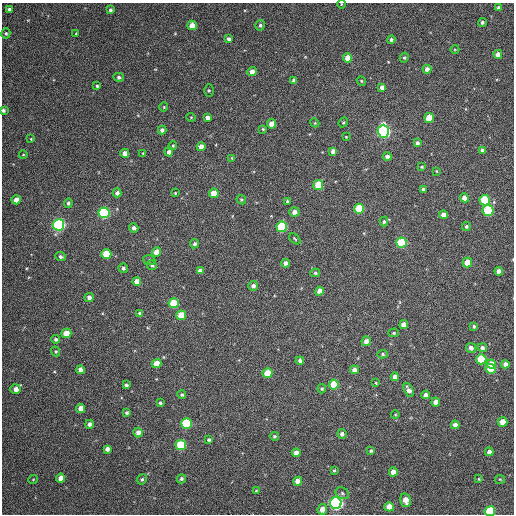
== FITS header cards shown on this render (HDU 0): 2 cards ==
NAXIS1  =                  512 / Axis length
NAXIS2  =                  512 / Axis length

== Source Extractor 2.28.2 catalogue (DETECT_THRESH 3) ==
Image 512 x 512 px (HDU 0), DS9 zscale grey, 1 PNG px = 1 image px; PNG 516 x 516 px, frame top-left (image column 1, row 512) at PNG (2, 3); each listed source drawn as its Kron ellipse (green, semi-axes under 4 px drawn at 4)
Background 79.6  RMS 8.9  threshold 26.6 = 3 sigma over >= 5 px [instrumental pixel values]
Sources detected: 153; all 153 listed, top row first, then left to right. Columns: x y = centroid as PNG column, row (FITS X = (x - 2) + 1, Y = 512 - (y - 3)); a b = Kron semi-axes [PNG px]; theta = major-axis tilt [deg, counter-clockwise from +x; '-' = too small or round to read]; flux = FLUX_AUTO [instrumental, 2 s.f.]
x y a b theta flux
341 4 4 3 - 440
498 8 4 3 - 1800
9 9 4 3 - 1600
110 10 4 3 - 1200
482 22 4 4 - 1200
192 25 5 4 - 5600
260 25 5 4 - 1100
6 33 5 4 - 850
76 34 4 3 - 530
229 39 4 4 - 1600
391 40 4 4 - 1100
455 49 4 3 - 480
498 54 4 4 - 4100
347 58 4 4 - 6800
404 58 5 4 - 990
427 69 4 4 - 2900
252 71 4 4 - 4500
119 77 5 4 - 1300
294 81 4 4 - 2100
361 81 5 4 - 720
97 86 4 3 - 890
382 87 4 4 - 2600
209 91 6 5 - 810
164 107 4 4 - 610
3 110 4 4 - 1200
191 117 4 4 - 590
207 118 4 4 - 2700
429 118 5 5 - 11000
315 123 5 4 - 550
343 123 5 4 - 690
271 124 4 4 - 4200
263 129 3 3 - 580
162 130 4 4 - 2000
383 131 6 5 - 150000
346 137 4 3 - 420
31 139 4 3 - 540
417 143 4 4 - 1700
173 146 4 3 - 730
201 147 4 4 - 4500
482 150 4 4 - 1600
333 151 4 4 - 3000
169 152 4 4 - 2200
125 153 4 4 - 3700
143 153 4 3 - 550
23 155 4 3 - 480
387 157 4 4 - 2400
232 158 4 4 - 700
422 167 4 3 - 780
436 171 4 3 - 490
318 185 5 5 - 16000
423 189 4 4 - 1500
117 193 4 4 - 2100
175 193 4 3 - 580
214 193 4 4 - 9400
464 198 4 4 - 3900
16 200 4 4 - 5100
241 200 5 4 - 870
485 200 5 5 - 30000
287 201 3 3 - 630
68 203 5 4 - 1300
359 209 5 5 - 24000
488 211 5 5 - 39000
294 212 5 4 - 2600
104 213 5 5 - 66000
443 215 4 4 - 3500
384 222 5 4 - 1000
58 225 6 5 - 110000
466 226 4 4 - 990
282 227 5 5 - 45000
134 228 5 4 - 2200
295 239 6 3 -45 730
401 243 5 5 - 36000
195 244 5 4 - 1400
156 252 4 4 - 5600
106 254 5 5 - 18000
60 257 5 4 - 1400
149 260 6 5 - 1000
286 263 4 4 - 2500
467 263 5 5 - 9700
152 265 5 4 - 1300
123 268 5 4 - 1400
200 271 4 4 - 3000
499 271 4 4 - 3200
315 273 5 4 - 850
137 281 4 4 - 4500
253 286 5 5 - 2000
319 291 4 4 - 4500
89 297 4 4 - 2300
174 303 5 5 - 19000
140 313 4 4 - 1500
181 315 5 5 - 13000
404 325 4 4 - 4600
474 326 3 3 - 960
66 333 5 5 - 8900
393 333 5 4 - 830
56 339 4 4 - 1400
366 341 5 4 - 4200
471 348 5 5 - 3000
482 348 4 4 - 1800
56 351 5 4 - 750
383 354 5 4 - 930
481 359 5 5 - 26000
300 361 4 4 - 1700
157 364 5 4 - 9300
491 364 5 4 - 8800
505 364 4 4 - 3000
491 369 5 5 - 22000
80 370 4 4 - 2800
354 370 4 4 - 3400
267 373 5 5 - 13000
395 377 4 4 - 3300
376 383 4 4 - 590
334 384 5 5 - 20000
126 385 4 3 - 1100
16 389 5 5 - 3700
322 389 5 4 - 780
409 390 7 4 -64 3500
182 395 4 4 - 990
425 395 4 4 - 2500
436 402 4 4 - 5100
160 403 4 3 - 1100
81 408 4 4 - 5400
127 413 4 3 - 1100
395 415 4 3 - 490
502 422 5 4 - 9400
89 424 4 4 - 2100
186 424 5 5 - 40000
455 425 4 4 - 3800
138 433 5 4 - 3200
342 434 5 5 - 1900
274 436 4 4 - 910
209 440 4 4 - 1100
181 445 5 5 - 30000
107 449 4 4 - 2300
371 451 3 3 - 740
489 452 4 4 - 2400
296 453 4 4 - 3700
334 470 4 3 - 690
393 472 4 4 - 4100
61 478 4 4 - 5000
142 479 5 4 - 1000
181 479 5 4 - 1400
479 479 4 3 - 540
500 479 5 4 - 630
33 480 5 3 - 490
298 481 4 4 - 5900
256 491 3 3 - 560
342 493 7 5 -29 1300
406 500 7 5 -75 6200
336 503 6 6 - 160000
389 507 5 4 - 8700
322 509 5 5 - 4800
490 511 5 5 - 37000
At the frame edge (FLAGS 8, measured only in part): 3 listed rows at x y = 341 4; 3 110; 490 511